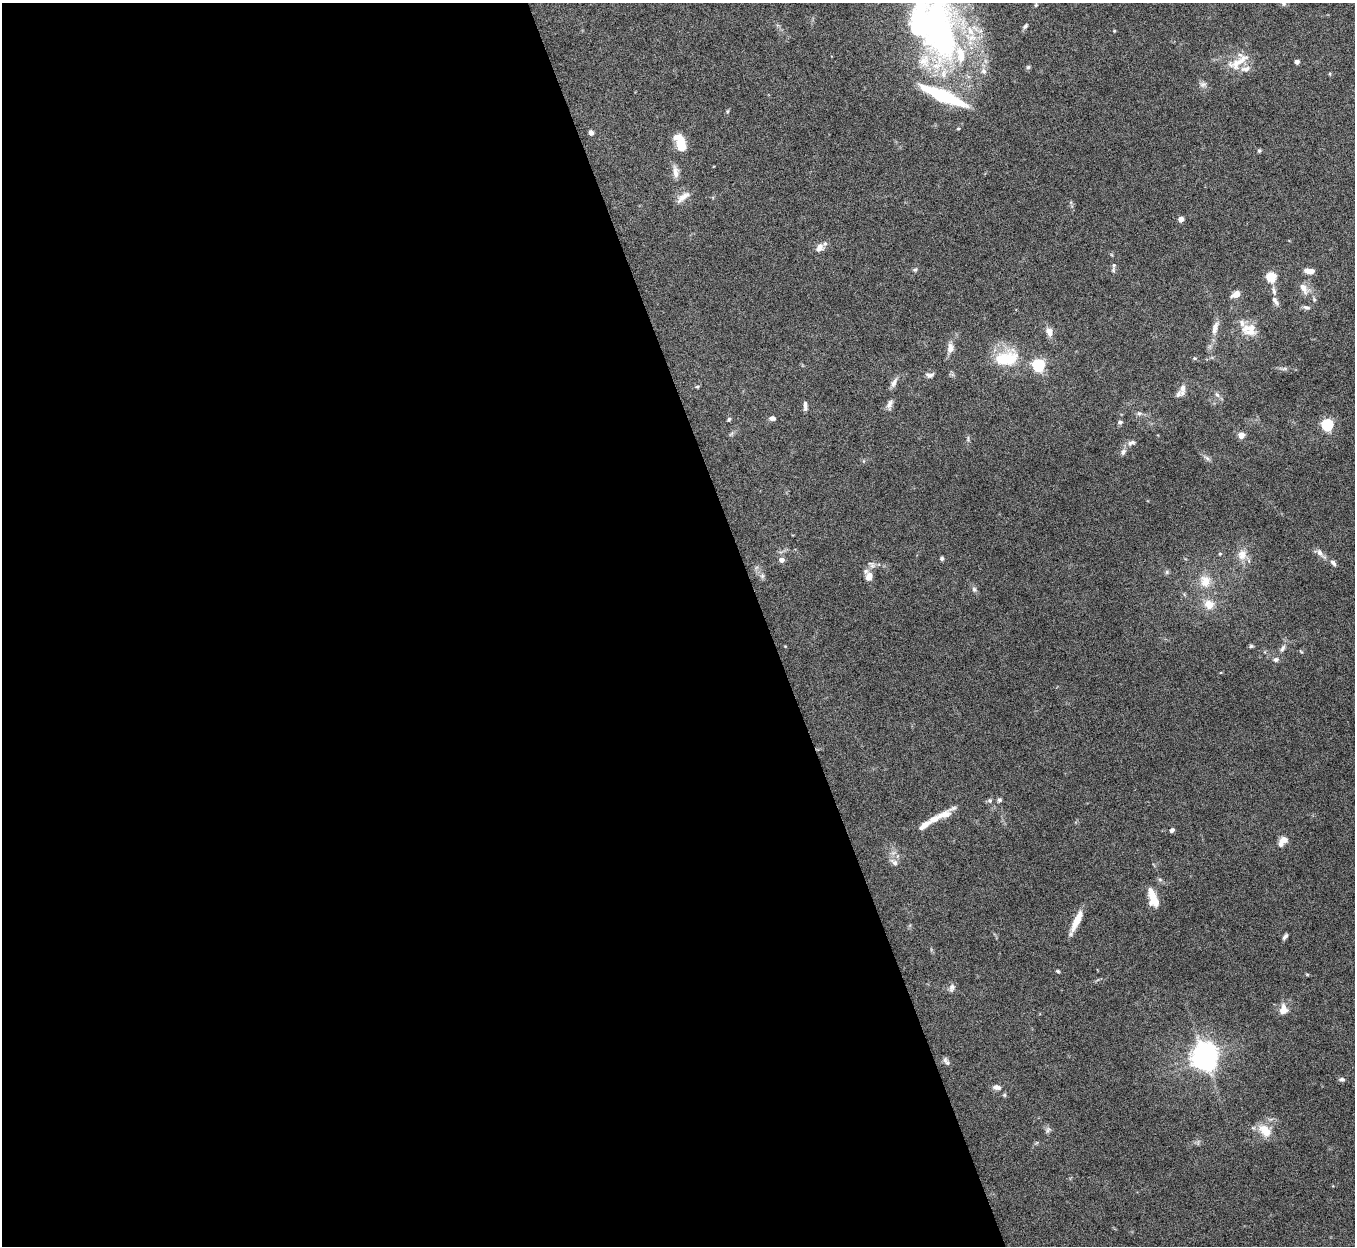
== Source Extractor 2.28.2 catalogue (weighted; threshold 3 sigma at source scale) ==
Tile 9 of 4 x 4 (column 1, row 3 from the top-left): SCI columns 4-1356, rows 1395-2638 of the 5421 x 5406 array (HDU 1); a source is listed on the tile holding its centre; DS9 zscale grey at full resolution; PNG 1357 x 1248 px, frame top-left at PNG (2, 3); no overlay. Shown black and unused: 57% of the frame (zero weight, under 8 of 15 exposures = <1% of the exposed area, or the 3 px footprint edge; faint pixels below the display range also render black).
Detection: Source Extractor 2.28.2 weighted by HDU 2 'WHT'; one run over the whole footprint, this tile lists its part. Background 0.166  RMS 0.0048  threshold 0.0198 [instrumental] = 3 sigma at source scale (4.09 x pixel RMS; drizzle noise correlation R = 1.36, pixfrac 0.8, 0.05/0.05 arcsec/px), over >= 5 px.
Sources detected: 99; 1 inside a brighter object's white glare — not listed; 14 inside a brighter listed object's ellipse — not listed separately; the other 84 listed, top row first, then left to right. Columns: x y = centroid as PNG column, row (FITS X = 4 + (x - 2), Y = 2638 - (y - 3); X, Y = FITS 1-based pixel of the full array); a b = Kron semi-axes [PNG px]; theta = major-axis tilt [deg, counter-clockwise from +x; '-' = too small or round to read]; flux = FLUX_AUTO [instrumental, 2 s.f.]
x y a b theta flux
1036 5 6 4 69 0.66
1025 26 9 4 53 0.93
940 29 105 39 -79 160
1114 31 4 4 - 0.39
1238 62 33 11 33 7.8
1297 62 4 4 - 2.3
1028 67 6 6 - 0.71
984 71 8 7 - 1.9
1203 84 9 7 23 1.5
591 132 5 5 - 1.6
681 143 19 9 -72 9.5
1259 151 5 4 - 0.65
675 172 17 7 -82 3
683 197 20 7 38 3.4
1181 219 4 4 - 4
819 248 10 8 55 2.9
1114 265 10 6 84 1.2
915 270 5 5 - 0.69
1309 271 9 5 -7 4.3
1271 277 5 5 - 28
1304 288 17 8 -62 3.7
1274 291 12 5 -78 1.7
1236 294 9 6 28 3.7
1314 299 6 4 -73 0.66
1275 301 12 6 -57 2
1306 307 9 5 -21 1.2
1215 328 18 7 76 3.6
1249 330 21 16 -16 7.8
1049 331 11 8 -67 3.5
950 348 14 8 83 3.2
1006 358 33 19 9 18
1194 358 5 5 - 0.6
1038 365 5 5 - 69
1284 369 7 4 18 0.87
930 375 10 6 -1 1.5
894 382 15 6 63 2.2
697 387 5 4 - 0.53
1183 388 17 7 82 2.7
1217 395 8 5 -52 1.3
889 404 13 7 69 2
805 406 13 4 -89 1.7
1139 413 7 4 1 0.91
772 418 7 5 2 1.6
729 419 5 4 - 0.67
1120 422 5 5 - 1.1
1327 425 5 5 - 56
1241 435 4 4 - 6.9
1131 443 12 6 18 1.8
1123 452 9 6 67 1.4
1207 458 8 5 -45 1.1
1320 553 11 7 -65 2
1220 554 5 4 - 0.56
1242 555 15 12 89 4.7
942 559 5 5 - 0.81
781 560 5 4 - 2.7
1333 563 8 5 -52 1.3
1167 572 6 5 - 0.81
762 576 6 6 - 1.1
869 576 12 9 69 3.5
1205 581 17 15 -77 6.9
974 589 8 6 -74 1.1
1209 604 13 12 - 5.5
1251 646 6 5 - 0.72
1282 648 11 6 63 1.6
1276 659 7 6 - 1.2
999 800 5 5 - 0.95
990 801 6 6 - 0.95
944 814 30 9 30 5.7
1172 830 5 4 - 1.2
1283 840 9 7 13 3.1
894 862 11 7 -38 2.1
1153 898 20 9 -72 7.8
1076 921 29 6 65 6.9
1285 936 7 3 53 1.2
1058 971 5 4 - 0.55
952 988 11 7 73 1.6
1283 1011 12 9 14 3.2
1205 1059 8 6 14 320
946 1061 12 5 -56 1.3
1342 1079 8 6 -12 1.1
997 1087 11 6 -10 2.1
1004 1095 5 5 - 0.62
1048 1130 9 5 68 1.1
1265 1130 16 10 -47 7.9
Isophote crosses this tile's border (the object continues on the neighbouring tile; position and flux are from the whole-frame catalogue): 1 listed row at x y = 940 29